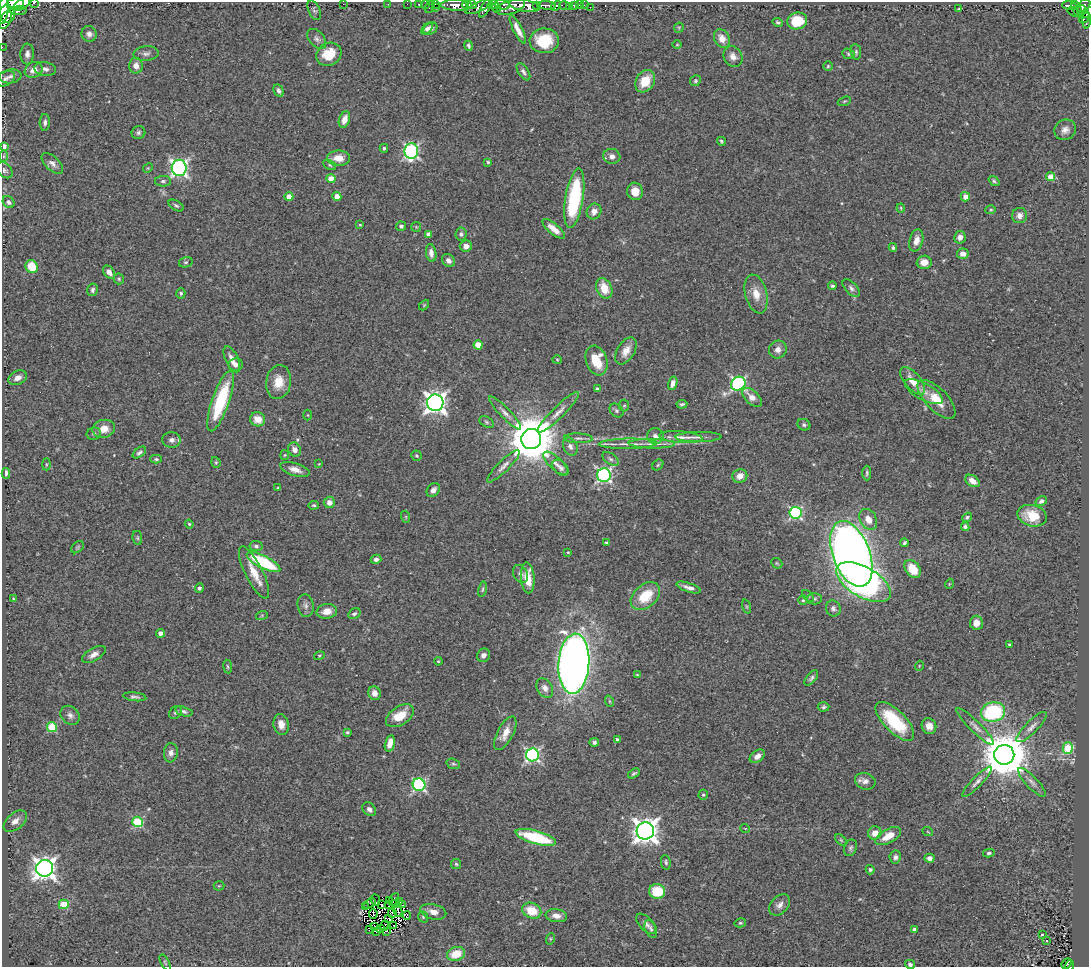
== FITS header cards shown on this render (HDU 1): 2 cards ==
NAXIS1  =                 1087
NAXIS2  =                  965

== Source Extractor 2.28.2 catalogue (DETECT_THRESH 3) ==
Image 1087 x 965 px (HDU 1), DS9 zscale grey, 1 PNG px = 1 image px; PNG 1091 x 969 px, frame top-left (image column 1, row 965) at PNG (2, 2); each listed source drawn as its Kron ellipse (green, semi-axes under 4 px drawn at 4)
Background 0.617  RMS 0.041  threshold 0.124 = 3 sigma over >= 5 px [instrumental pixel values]
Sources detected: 341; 5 with non-positive FLUX_AUTO (blend fragments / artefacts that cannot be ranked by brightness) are neither listed nor drawn; the other 336 listed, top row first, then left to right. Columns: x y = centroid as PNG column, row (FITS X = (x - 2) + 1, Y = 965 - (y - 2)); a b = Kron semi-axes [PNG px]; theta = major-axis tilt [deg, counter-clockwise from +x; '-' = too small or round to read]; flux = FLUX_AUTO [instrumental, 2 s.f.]
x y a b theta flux
34 3 3 2 - 71
15 4 9 5 7 730
22 4 9 5 34 870
343 4 2 2 - 45
388 4 2 2 - 5
407 4 2 2 - 11
419 4 3 3 - 25
425 4 2 2 - 6.8
436 4 3 2 - 19
455 5 14 5 -2 720
467 5 4 4 - 360
471 5 5 3 - 260
493 5 6 4 10 230
502 5 7 5 -15 160
537 5 3 3 - 160
546 5 9 4 -4 480
574 5 4 3 - 38
579 5 2 2 - 3.6
584 5 2 2 - 2.9
1069 5 7 3 -3 95
1076 5 3 3 - 54
430 6 7 3 65 32
525 6 15 5 -10 1500
556 6 5 4 - 110
564 6 5 3 - 35
1084 6 8 5 47 270
435 7 3 2 - 11
479 7 15 4 24 420
486 7 12 4 62 260
511 7 15 7 20 650
569 7 2 2 - 5.1
590 7 2 2 - 2.2
496 8 5 3 - 98
959 9 3 3 - 2.6
1077 9 10 3 -66 89
3 10 13 5 82 1900
314 10 10 5 -66 6.5
1081 10 5 3 - 130
18 11 9 4 3 320
1073 12 6 2 -32 23
1087 13 8 4 29 150
7 14 8 8 - 1100
1085 17 6 3 48 120
6 20 10 5 62 410
1087 20 8 3 89 160
797 21 10 8 16 73
778 22 5 4 - 5.1
430 28 7 5 37 9.5
679 28 5 4 - 3.1
427 29 7 4 47 7.6
518 29 15 4 -63 21
89 34 8 7 - 14
722 38 10 7 -61 26
317 39 11 7 -47 11
544 41 14 12 3 99
677 45 4 3 - 2.3
469 46 5 3 - 5.7
2 47 2 2 - 6.7
856 52 8 5 -82 6.1
146 53 12 7 5 13
27 54 10 6 87 13
329 54 13 11 28 65
848 54 6 5 - 5.1
733 57 11 9 -59 19
136 66 8 7 - 19
828 66 4 4 - 3.5
45 69 11 7 -9 13
34 70 9 7 30 25
523 72 10 5 -56 9.6
10 76 11 7 8 12
5 79 10 6 30 9.5
645 81 12 9 58 61
695 81 6 5 - 5.1
278 91 6 4 -62 7.6
844 101 7 4 20 3.8
344 119 8 5 71 22
45 122 8 5 88 8.6
1065 130 11 10 - 18
138 133 7 6 - 7.3
721 141 4 4 - 3.8
4 146 4 4 - 13
384 148 4 3 - 5
411 151 8 7 - 580
3 156 6 4 88 3.9
612 156 8 7 - 14
339 158 11 7 -1 35
488 162 3 3 - 3.7
52 163 13 7 -43 15
330 165 7 4 -27 4.8
148 168 5 4 - 2.8
179 168 8 7 - 920
4 170 9 6 -43 8.2
1051 177 4 4 - 44
331 179 4 4 - 44
163 181 8 5 1 6.4
994 181 6 4 -38 4.6
635 191 9 8 - 33
337 196 4 4 - 35
289 197 4 4 - 37
965 197 5 4 - 22
574 198 30 9 81 280
9 202 6 5 - 8
176 205 8 4 -32 5.6
901 208 4 4 - 2.7
991 210 5 4 - 3.5
594 211 8 7 - 19
1019 216 8 7 - 17
360 225 4 3 - 2.8
401 226 5 4 - 6.8
416 227 5 5 - 3.1
554 229 14 5 -40 28
428 234 4 4 - 8.4
461 234 6 5 - 7.3
960 237 6 5 - 16
916 241 11 6 76 22
466 246 6 5 - 17
893 248 4 4 - 5.2
431 253 9 5 -81 13
963 254 6 5 - 21
448 260 7 5 -45 12
186 262 7 5 13 5.1
924 262 7 6 - 31
32 267 7 6 - 63
109 272 7 5 -53 18
119 279 5 5 - 4.1
832 286 4 3 - 5.3
604 288 11 7 -66 52
851 288 11 6 -47 9.7
92 290 6 5 - 7
181 293 5 4 - 4.5
756 294 20 10 -75 41
424 305 6 4 46 2.8
478 345 4 4 - 48
778 349 9 8 - 17
626 351 15 8 58 28
232 359 14 6 -65 22
557 360 4 4 - 3
596 360 15 10 -72 74
236 365 7 6 - 13
18 378 10 6 23 16
913 381 17 8 -51 38
279 382 17 12 82 51
673 383 7 4 74 16
738 384 8 6 36 590
597 389 4 4 - 5.2
924 392 21 8 -28 27
752 397 12 6 -44 26
937 399 25 11 -46 61
221 401 32 8 71 210
435 403 8 8 - 1800
682 404 5 3 - 5.1
624 405 6 5 - 4.1
616 411 7 6 - 6.9
558 412 28 6 44 26
505 413 22 5 -46 17
308 415 5 3 - 2.6
258 419 7 7 - 34
486 422 7 5 -28 5.3
804 425 6 5 - 6.4
104 429 11 9 15 30
94 434 7 6 - 6.4
655 436 8 8 - 14
681 437 21 6 -4 24
699 437 23 5 1 17
578 438 14 5 -2 9.7
531 439 10 10 - 14000
172 440 9 7 -5 13
628 444 29 5 1 28
652 444 23 4 -1 24
570 446 9 7 -65 11
295 450 7 6 - 19
139 452 8 4 37 7.1
285 455 5 4 - 3.2
416 456 5 5 - 3.9
156 459 6 4 0 4.7
610 459 9 5 -37 8.3
216 462 5 4 - 3.6
556 463 15 6 -44 16
46 464 6 3 90 2.7
319 464 3 3 - 2
658 465 6 5 - 4
503 466 22 5 45 18
561 468 9 6 -44 10
295 469 15 6 -17 22
6 473 5 4 - 8.9
867 473 7 4 90 5.2
604 475 7 7 - 680
740 476 7 6 - 24
972 481 8 5 -34 26
278 488 3 3 - 2.5
433 490 7 6 - 17
1041 501 6 4 30 8
329 502 5 5 - 17
314 505 5 4 - 4.9
795 513 6 6 - 420
1032 516 15 10 -15 60
406 517 6 4 -72 3.3
967 517 5 4 - 4.6
868 519 11 8 -61 30
189 524 4 4 - 3.1
965 527 4 4 - 7.6
137 538 7 5 -82 4.4
606 543 3 3 - 3.9
904 543 4 3 - 5.7
256 546 6 5 - 7.3
77 547 7 5 41 4.2
568 552 3 2 - 3.2
851 554 34 18 -69 4200
376 559 5 4 - 8.3
263 562 18 6 -27 210
777 563 6 5 - 3.9
913 569 10 7 -53 57
254 572 29 8 -63 52
520 574 9 7 -60 11
528 578 15 7 -86 53
863 582 30 15 -30 320
949 584 5 3 - 2.1
199 588 5 4 - 6
689 588 13 4 -18 14
482 589 8 4 79 4.5
645 596 17 11 41 84
808 596 7 4 -45 4.3
14 599 4 3 - 2.6
814 599 7 5 1 6.1
803 600 5 5 - 3.9
306 606 11 8 -80 12
747 606 7 3 -71 3.5
833 608 8 7 - 9.5
327 611 10 7 10 25
354 614 7 5 30 6.1
262 615 6 4 19 3.7
976 623 7 6 - 22
161 633 4 4 - 16
1009 644 3 3 - 3.2
94 654 13 6 30 16
483 655 7 6 - 12
319 656 5 4 - 3.4
438 661 4 3 - 2.8
574 664 30 15 86 3200
919 666 5 3 - 2.4
228 667 7 4 -82 4.1
637 675 3 2 - 2.3
811 678 9 5 50 7.1
545 688 10 7 -58 16
375 693 7 6 - 20
135 697 11 4 -7 7.4
609 701 6 3 -71 3.1
824 707 6 4 3 5.4
184 711 9 4 -16 7.3
993 712 12 9 11 270
175 713 7 5 42 5.4
70 715 10 8 -45 13
400 716 16 9 33 54
895 721 25 11 -45 170
281 724 10 7 -78 23
929 726 8 7 - 23
52 727 5 5 - 120
975 727 26 5 -44 18
1032 727 20 6 45 17
347 732 4 3 - 4
505 733 19 8 62 31
617 739 4 4 - 5.1
594 742 5 4 - 6.6
390 743 8 4 77 26
1068 748 5 5 - 160
171 753 9 7 83 14
532 755 6 6 - 590
1004 755 10 10 - 13000
757 756 8 5 35 16
453 764 7 5 -20 5.3
634 773 6 4 33 5.6
865 781 10 8 -20 16
977 782 20 5 46 15
1032 782 19 6 -47 15
419 785 6 6 - 440
703 795 5 4 - 4.6
369 809 8 6 -43 11
15 821 13 8 40 21
137 822 5 5 - 210
745 828 5 3 - 2
645 831 9 8 - 2900
928 832 5 3 - 2.2
875 833 7 6 - 25
888 836 14 7 29 40
536 837 21 6 -16 200
841 840 7 4 -45 4.4
850 848 8 6 69 7.2
989 853 6 4 14 5.2
895 857 6 5 - 10
929 858 5 4 - 12
666 862 7 5 -80 5.5
456 864 5 5 - 4
44 868 8 8 - 2100
870 870 4 4 - 6.5
219 886 5 5 - 3.7
657 891 8 7 - 86
394 899 7 2 60 3.1
375 900 6 2 -67 2.7
389 900 4 2 - 5.5
400 901 3 2 - 3.3
369 903 7 3 34 7.3
396 903 2 2 - 1.2
64 904 5 4 - 84
382 905 3 2 - 2.6
389 905 3 2 - 0.33
403 905 3 2 - 2
780 905 12 8 45 17
365 907 3 2 - 2.4
398 911 6 2 -77 3.8
532 911 10 7 -23 62
433 912 13 7 -13 21
392 913 4 2 - 2.3
373 914 5 2 - 4.7
407 916 4 3 - 3.1
556 916 11 6 -8 19
423 917 6 4 -69 4.1
389 919 3 2 - 2.2
740 923 6 4 12 4.1
646 924 12 6 -47 13
394 925 2 2 - 0.21
385 926 5 2 - 2
374 927 4 2 - 1.6
380 929 4 2 - 1.1
651 929 9 5 -68 7
369 930 3 3 - 18
914 930 4 4 - 16
387 931 3 2 - 1.2
377 932 3 2 - 1.9
1042 934 3 3 - 21
550 939 6 3 72 3.1
1046 940 3 3 - 18
456 954 9 7 19 52
165 962 9 4 -63 4
910 964 5 4 - 6.3
1067 964 6 3 50 25
1069 965 6 3 79 20
At the frame edge (FLAGS 8, measured only in part): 7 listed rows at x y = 34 3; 3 10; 1087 13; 2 47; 4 146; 910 964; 1069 965
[5 non-positive-flux detections neither listed nor drawn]